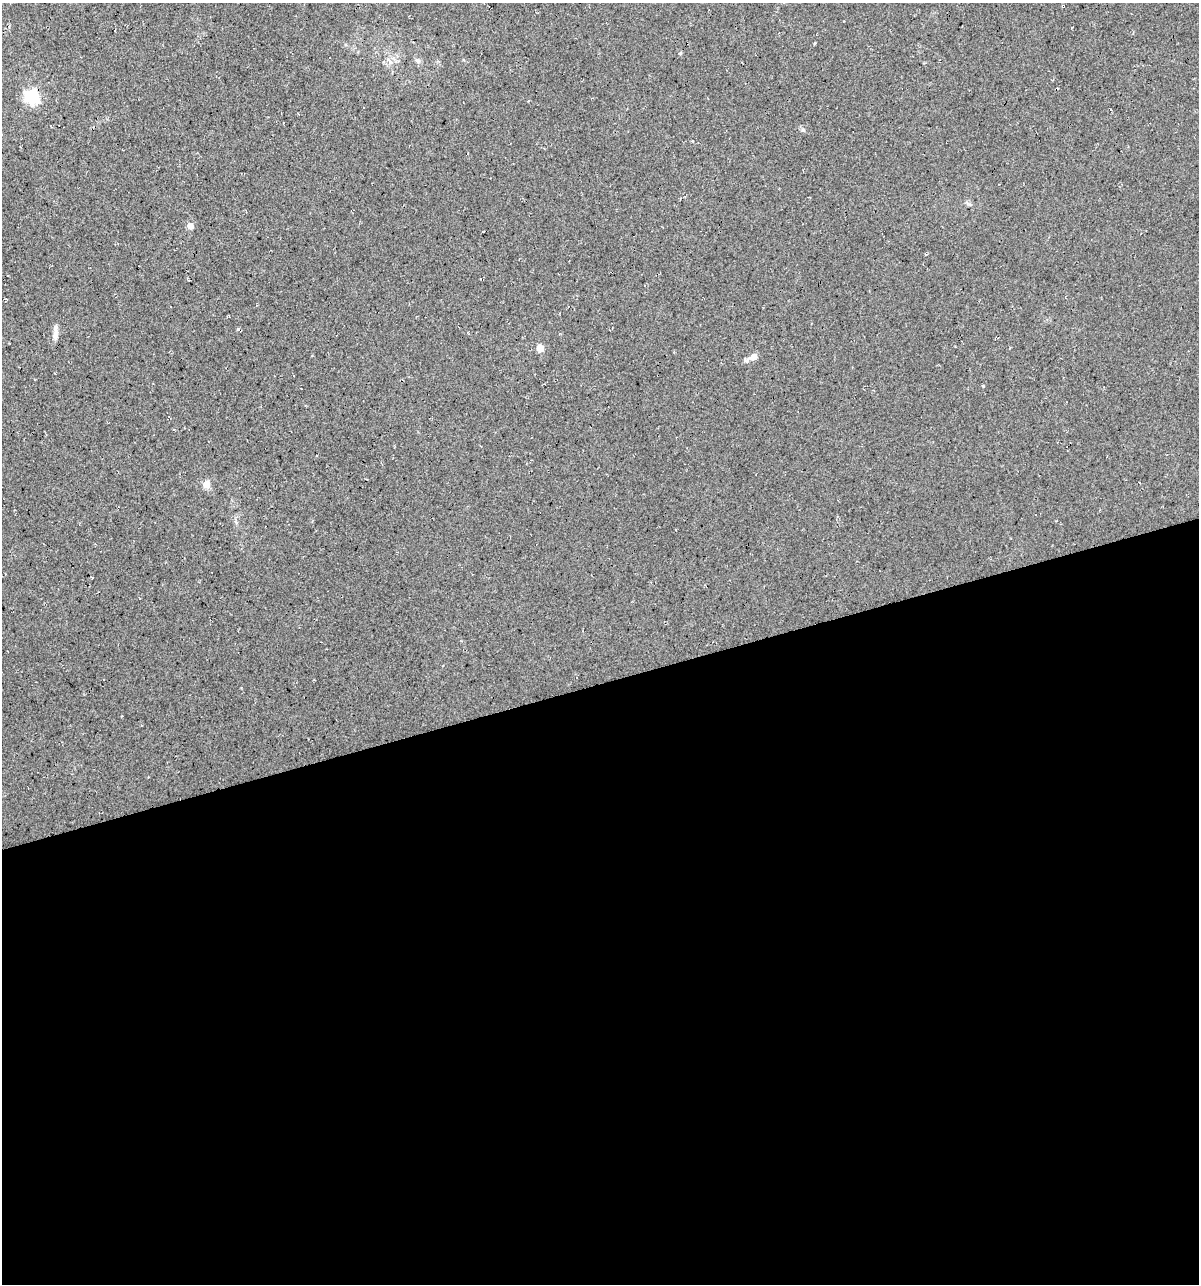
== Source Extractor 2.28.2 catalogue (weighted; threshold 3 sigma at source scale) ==
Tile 15 of 4 x 4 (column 3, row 4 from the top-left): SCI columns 2439-3635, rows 1-1282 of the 4927 x 5129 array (HDU 1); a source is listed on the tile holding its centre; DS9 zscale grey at full resolution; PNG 1201 x 1286 px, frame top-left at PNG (2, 3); no overlay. Shown black and unused: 47% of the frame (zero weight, under 3 of 4 exposures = <1% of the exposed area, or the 3 px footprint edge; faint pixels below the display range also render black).
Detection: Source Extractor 2.28.2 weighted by HDU 2 'WHT'; one run over the whole footprint, this tile lists its part. Background 0.0217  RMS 0.008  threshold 0.0359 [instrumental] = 3 sigma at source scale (4.5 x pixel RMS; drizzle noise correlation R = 1.50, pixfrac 1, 0.0396/0.0396 arcsec/px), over >= 5 px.
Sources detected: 11; all 11 listed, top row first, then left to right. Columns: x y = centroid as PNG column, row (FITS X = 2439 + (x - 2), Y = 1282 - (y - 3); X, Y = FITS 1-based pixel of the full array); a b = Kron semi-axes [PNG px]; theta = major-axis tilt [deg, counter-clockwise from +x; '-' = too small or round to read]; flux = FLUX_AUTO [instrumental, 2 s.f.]
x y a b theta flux
815 43 4 3 - 0.78
680 53 5 4 - 0.78
389 60 12 3 -49 2.2
417 60 8 5 -60 2
32 97 6 6 - 160
803 130 6 5 - 1.4
190 226 5 5 - 8.7
55 335 15 7 84 4.8
540 348 10 9 - 4.5
754 357 11 9 40 4.1
206 484 5 5 - 18
Overlapping masked pixels (flux is a lower limit): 1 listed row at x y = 32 97
Unlisted compact peaks at least as high as the median listed source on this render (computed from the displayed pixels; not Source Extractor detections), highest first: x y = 983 386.